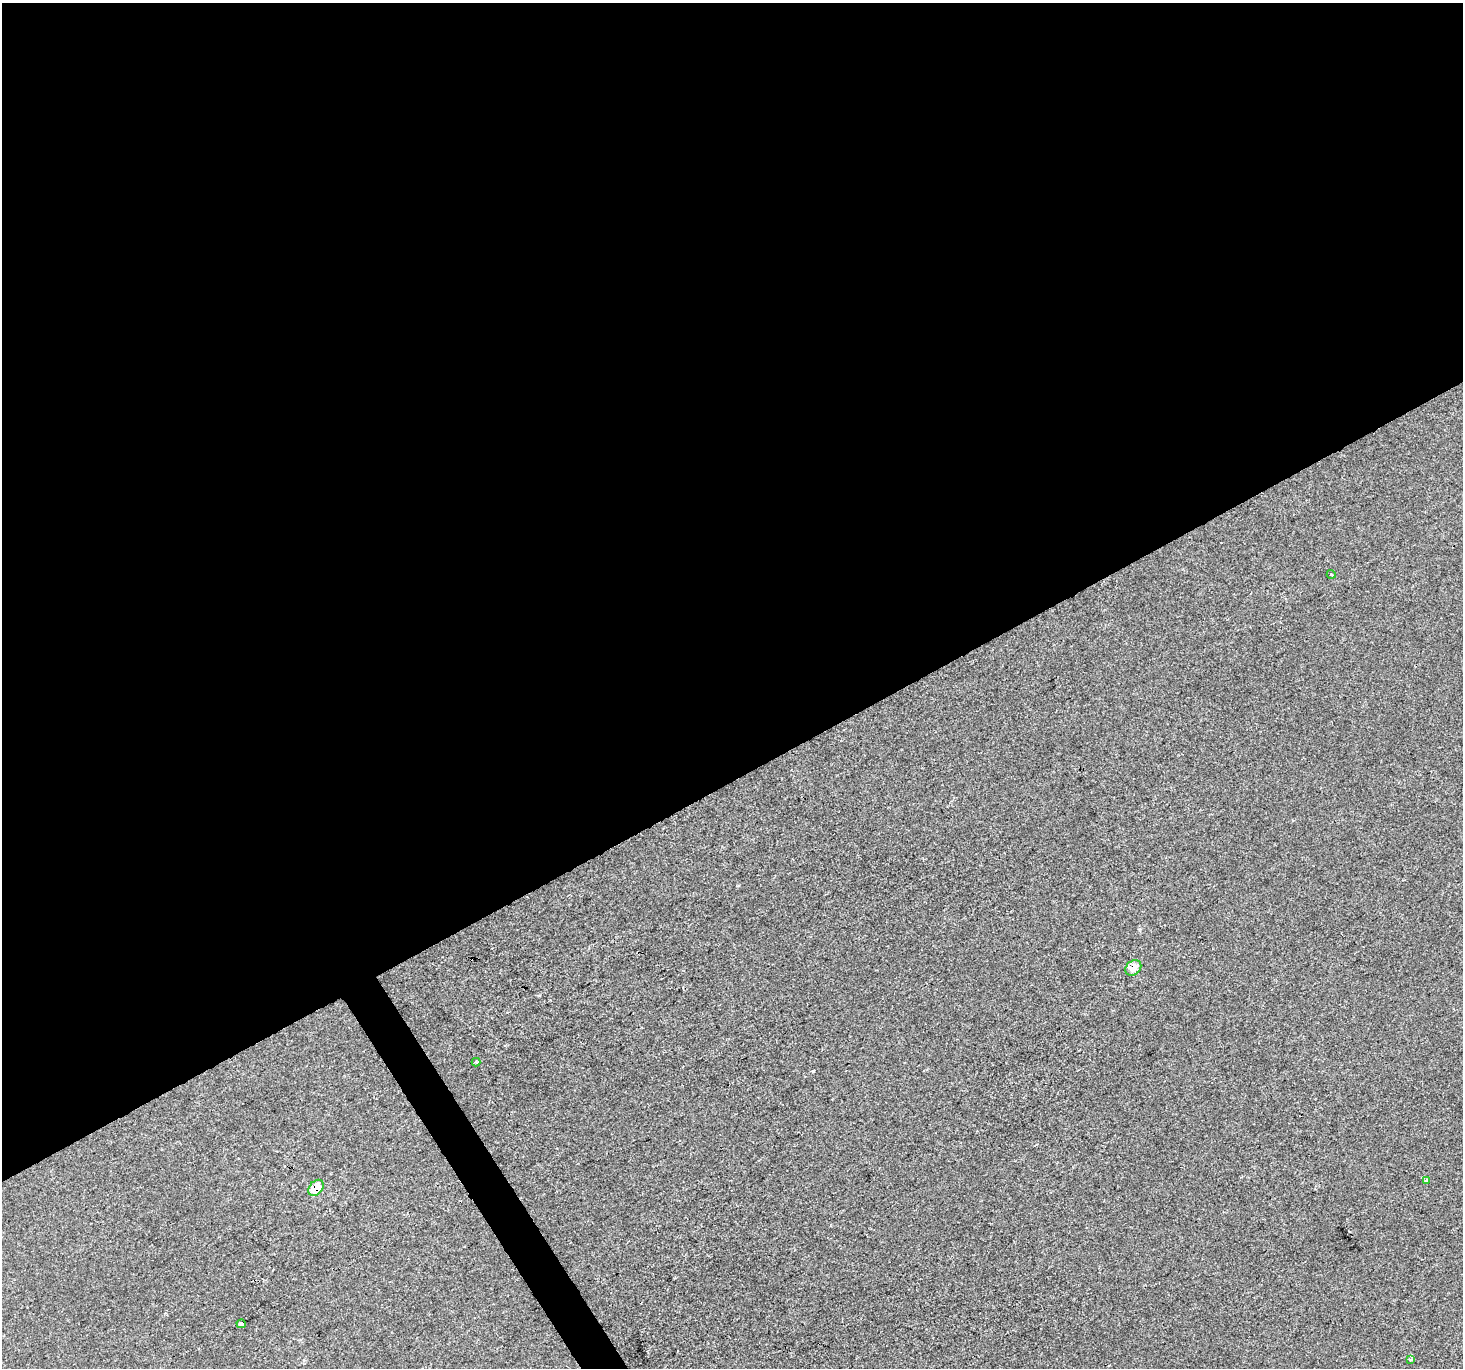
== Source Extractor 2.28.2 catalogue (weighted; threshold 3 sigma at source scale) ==
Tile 2 of 4 x 4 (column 2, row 1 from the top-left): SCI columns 1462-2922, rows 4210-5575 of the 5847 x 5747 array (HDU 1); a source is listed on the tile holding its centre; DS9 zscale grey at full resolution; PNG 1465 x 1370 px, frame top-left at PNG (2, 3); each listed source drawn as its Kron ellipse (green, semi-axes under 4 px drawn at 4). Shown black and unused: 58% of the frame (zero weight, under 2 of 3 exposures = <1% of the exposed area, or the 3 px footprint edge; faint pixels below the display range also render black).
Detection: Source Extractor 2.28.2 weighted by HDU 2 'WHT'; one run over the whole footprint, this tile lists its part. Background -5.57e-04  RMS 0.0045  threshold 0.0202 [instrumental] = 3 sigma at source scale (4.5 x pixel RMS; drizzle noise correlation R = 1.50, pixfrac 1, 0.0396/0.0396 arcsec/px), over >= 5 px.
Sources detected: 7; all 7 listed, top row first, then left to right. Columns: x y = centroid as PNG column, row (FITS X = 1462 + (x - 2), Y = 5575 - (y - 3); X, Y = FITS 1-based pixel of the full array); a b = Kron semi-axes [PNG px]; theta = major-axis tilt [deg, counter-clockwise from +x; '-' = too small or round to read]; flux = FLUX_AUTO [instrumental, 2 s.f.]
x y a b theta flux
1331 574 4 3 - 0.47
1133 968 9 7 43 4.4
476 1062 4 4 - 0.45
1426 1180 4 3 - 0.77
316 1188 9 6 51 7.5
241 1324 4 4 - 9.4
1410 1359 4 4 - 1.2
Overlapping masked pixels (flux is a lower limit): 2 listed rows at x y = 1133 968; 316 1188